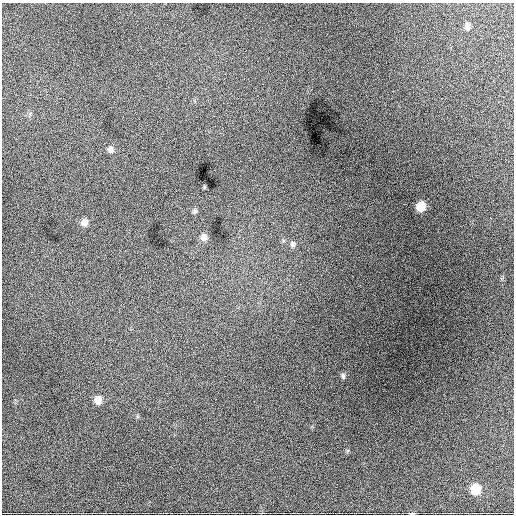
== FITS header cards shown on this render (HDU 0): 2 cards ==
NAXIS1  =                  512 / Axis length
NAXIS2  =                  512 / Axis length

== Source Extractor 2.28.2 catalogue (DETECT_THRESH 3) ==
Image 512 x 512 px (HDU 0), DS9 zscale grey, 1 PNG px = 1 image px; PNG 516 x 516 px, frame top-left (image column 1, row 512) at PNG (2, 3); no overlay
Background 1840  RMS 38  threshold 113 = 3 sigma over >= 5 px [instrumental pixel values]
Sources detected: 12; all 12 listed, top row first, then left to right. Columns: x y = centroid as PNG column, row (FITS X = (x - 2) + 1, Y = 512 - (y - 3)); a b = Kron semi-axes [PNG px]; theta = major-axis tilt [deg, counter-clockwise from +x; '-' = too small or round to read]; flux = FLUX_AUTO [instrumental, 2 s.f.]
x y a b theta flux
467 26 9 6 -86 11000
110 149 8 7 - 10000
421 206 8 7 - 50000
195 211 7 5 33 4900
490 218 3 2 - 2500
84 222 8 8 - 17000
204 237 9 8 - 14000
293 244 8 6 -75 6600
343 376 8 5 -76 5300
98 400 8 7 - 23000
476 489 8 8 - 65000
412 513 6 2 0 3100
At the frame edge (FLAGS 8, measured only in part): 1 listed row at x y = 412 513